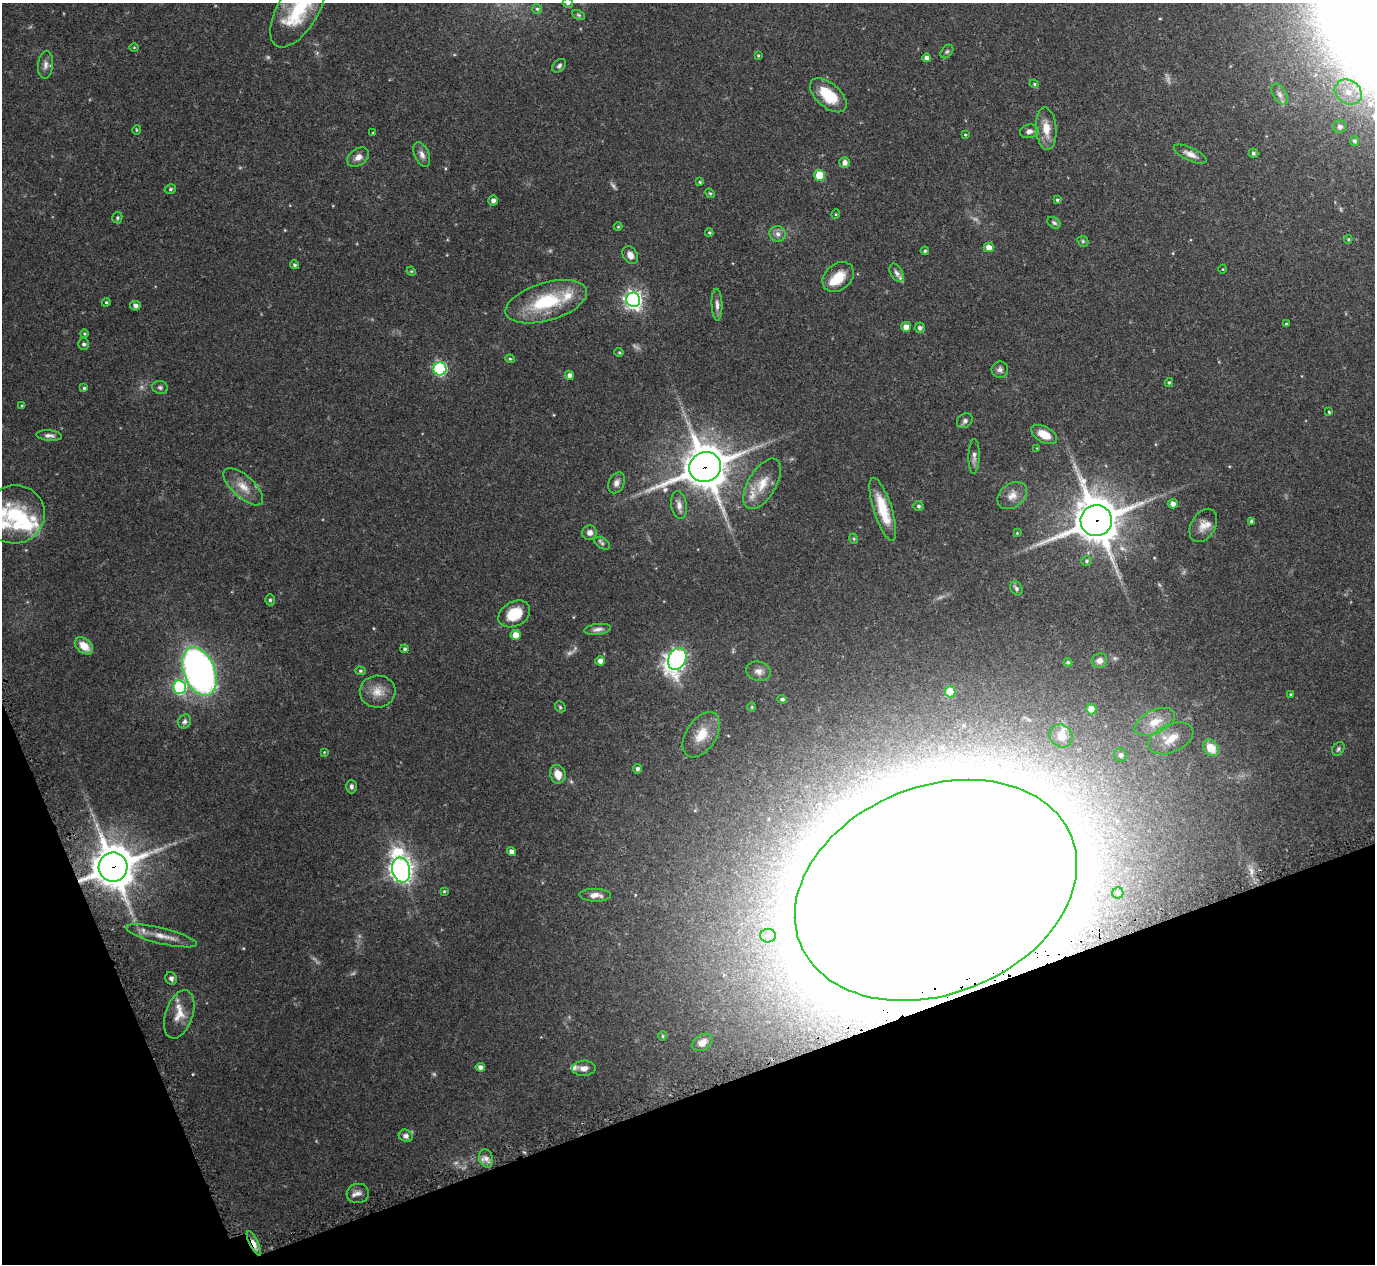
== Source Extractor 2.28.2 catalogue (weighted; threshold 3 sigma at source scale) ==
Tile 14 of 4 x 4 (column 2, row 4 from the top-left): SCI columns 1424-2796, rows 187-1448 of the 5575 x 5551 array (HDU 1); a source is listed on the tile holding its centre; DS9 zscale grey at full resolution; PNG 1377 x 1266 px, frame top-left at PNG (2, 3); each listed source drawn as its Kron ellipse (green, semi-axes under 4 px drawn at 4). Shown black and unused: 18% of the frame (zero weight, under 3 of 5 exposures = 4% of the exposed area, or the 3 px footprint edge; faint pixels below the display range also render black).
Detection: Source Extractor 2.28.2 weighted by HDU 2 'WHT'; one run over the whole footprint, this tile lists its part. Background 0.0876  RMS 0.0034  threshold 0.0154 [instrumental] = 3 sigma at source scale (4.5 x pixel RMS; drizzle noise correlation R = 1.50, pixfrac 1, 0.05/0.05 arcsec/px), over >= 5 px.
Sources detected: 166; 7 too faint to see at this stretch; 1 inside a brighter object's white glare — neither listed nor drawn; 14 inside a brighter listed object's ellipse — not listed separately; the other 144 listed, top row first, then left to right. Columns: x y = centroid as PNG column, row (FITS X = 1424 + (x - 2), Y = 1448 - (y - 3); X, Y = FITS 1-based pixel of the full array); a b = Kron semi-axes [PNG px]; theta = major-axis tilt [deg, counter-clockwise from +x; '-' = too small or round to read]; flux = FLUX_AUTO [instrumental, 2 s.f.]
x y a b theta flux
568 3 5 5 - 0.71
537 9 5 5 - 0.54
298 10 42 20 59 22
579 15 7 4 -27 0.49
134 47 5 3 - 0.27
947 52 8 5 48 0.67
758 55 4 3 - 0.33
926 58 4 4 - 1.8
45 65 14 7 85 1.8
559 66 8 5 42 0.8
1034 84 5 4 - 0.4
1348 92 14 11 -31 5.8
1279 94 11 6 -58 1.4
828 95 22 12 -41 10
1340 127 6 6 - 1.5
1046 129 21 10 -86 5.1
136 130 5 3 - 0.3
1029 131 9 6 11 1.5
373 133 3 3 - 0.28
965 135 3 2 - 0.29
1354 141 5 4 - 0.75
1253 153 5 4 - 0.7
1190 154 18 6 -24 2.2
422 155 13 7 -66 1.8
358 157 12 8 37 2.1
845 162 5 5 - 1.6
820 175 5 5 - 11
700 182 4 4 - 0.42
170 189 6 4 18 0.59
710 193 5 4 - 0.4
1057 200 4 3 - 0.52
493 201 5 4 - 1.5
836 214 5 3 - 0.29
117 218 6 5 - 0.52
1054 223 7 5 -36 0.65
618 227 4 4 - 0.33
709 232 4 3 - 0.42
778 234 8 7 - 1.5
1348 239 4 4 - 0.39
1083 241 6 5 - 0.52
989 247 5 4 - 2.8
925 251 4 4 - 0.5
630 255 9 7 -59 1.9
294 265 4 4 - 0.65
1223 269 4 3 - 0.27
411 271 5 4 - 0.34
896 273 10 6 -62 1.2
838 277 17 13 40 6.1
633 300 7 7 - 130
106 302 4 4 - 0.39
546 302 42 19 16 21
717 305 16 5 -88 1.6
135 306 5 5 - 1.3
1286 324 3 3 - 0.51
906 327 5 5 - 2.8
920 328 5 5 - 0.92
84 333 4 3 - 0.37
84 344 6 5 - 0.78
619 352 4 4 - 0.36
510 359 4 4 - 0.42
440 369 6 6 - 41
1000 370 8 8 - 1.1
569 375 4 4 - 1.4
1169 382 4 3 - 0.46
160 387 8 6 -12 0.85
84 388 4 4 - 0.49
22 406 4 4 - 0.37
1329 412 4 3 - 0.37
965 421 8 6 40 1.1
1044 434 14 8 -29 5.1
49 435 13 5 -5 1.3
1037 448 3 3 - 0.21
974 456 17 5 89 1.5
705 467 16 14 25 1100
616 483 11 7 63 1.6
762 484 28 14 59 6.8
243 487 25 11 -42 4.9
1012 496 16 11 35 3.2
1173 504 5 4 - 1.7
679 505 14 7 -81 2.1
918 506 5 5 - 0.7
883 509 33 9 -72 10
15 514 30 29 - 19
1096 521 16 15 - 1200
1251 521 4 3 - 0.52
1203 525 18 12 60 3.3
590 533 7 7 - 1.6
1017 533 4 4 - 0.27
854 539 5 3 - 0.33
602 543 9 5 -32 0.71
1087 561 5 5 - 0.64
1016 588 7 5 -57 0.8
270 600 5 5 - 0.68
514 614 17 12 29 9.1
598 629 13 5 7 1.4
516 635 5 5 - 3.6
84 646 10 7 -40 4.6
405 649 4 4 - 0.67
677 659 11 8 62 130
600 661 4 4 - 1.7
1099 661 8 7 - 1.7
1068 662 4 4 - 0.48
199 671 25 15 -69 140
360 671 5 4 - 0.49
758 671 12 9 -14 2.1
179 687 6 6 - 36
378 691 18 16 6 4.7
950 692 5 5 - 13
1291 694 4 3 - 0.48
782 699 5 4 - 0.68
560 707 6 4 -48 0.52
752 707 4 4 - 0.37
1091 709 5 5 - 3
185 721 7 6 - 0.92
1155 722 22 11 25 6.1
701 735 25 15 57 7
1061 736 12 11 - 2.7
1171 738 24 14 24 6.5
1211 748 9 7 -50 5.9
1338 749 7 5 55 0.69
324 752 4 4 - 0.28
1120 755 7 6 - 1.1
637 769 5 4 - 0.86
558 774 9 7 -72 3.5
351 786 7 5 -90 0.89
512 852 4 4 - 1.9
113 867 14 14 - 1000
401 870 13 9 -76 230
936 890 146 104 21 5300
444 891 4 3 - 0.35
1118 893 5 5 - 0.69
595 895 16 6 -1 2.4
162 936 36 8 -14 4.8
768 936 8 7 - 1.3
171 978 6 5 - 1.1
179 1014 25 13 72 5.2
663 1036 5 4 - 0.43
702 1042 11 7 33 2.3
480 1067 4 4 - 1.3
584 1068 11 7 3 1.9
406 1136 7 6 - 1.4
486 1158 9 7 -74 1.6
358 1193 11 9 7 1.9
254 1243 13 4 -64 2.9
Overlapping masked pixels (flux is a lower limit): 5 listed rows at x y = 705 467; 1096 521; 113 867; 936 890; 254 1243
Isophote crosses this tile's border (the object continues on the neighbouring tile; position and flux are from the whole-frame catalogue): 2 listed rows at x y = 568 3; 298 10